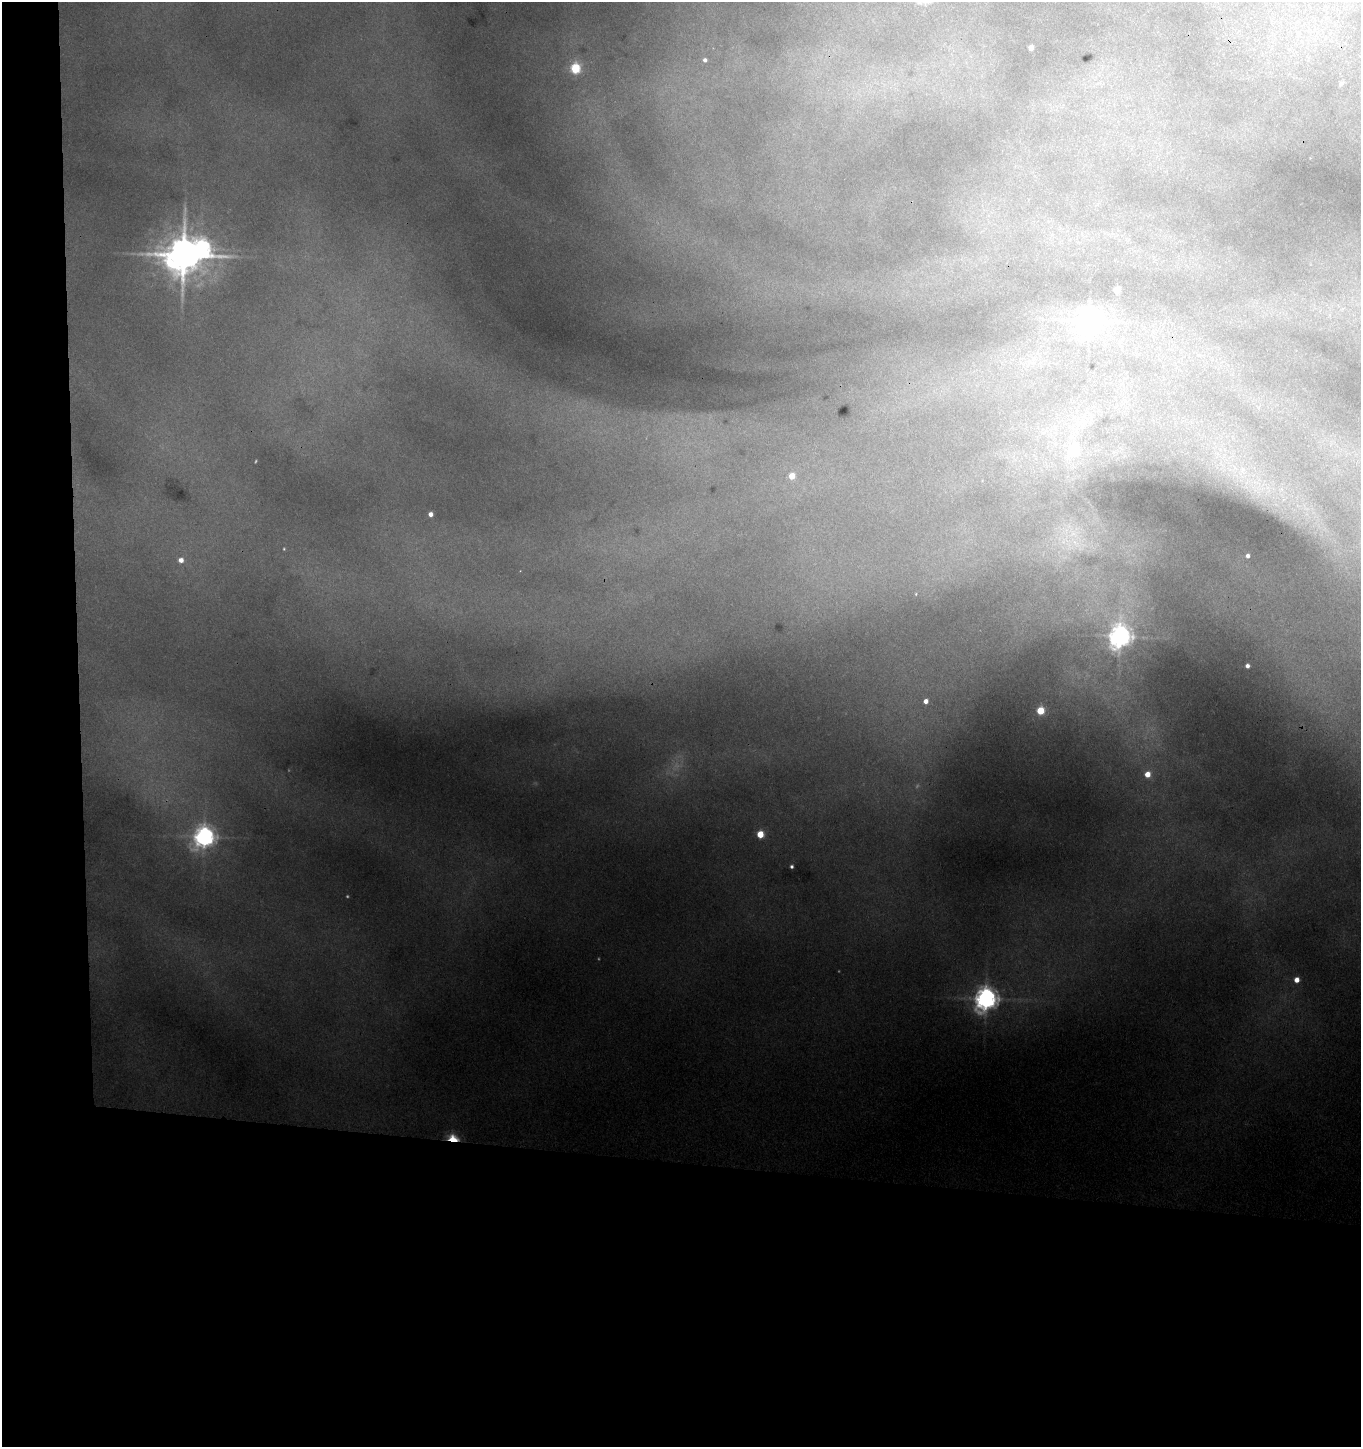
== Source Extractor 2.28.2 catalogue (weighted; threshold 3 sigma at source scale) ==
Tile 7 of 3 x 3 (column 1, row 3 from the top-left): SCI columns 189-1547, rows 11-1455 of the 4432 x 4355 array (HDU 1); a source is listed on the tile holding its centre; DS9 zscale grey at full resolution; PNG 1363 x 1449 px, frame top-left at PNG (2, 2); no overlay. Shown black and unused: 24% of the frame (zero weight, under 3 of 4 exposures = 6% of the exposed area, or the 3 px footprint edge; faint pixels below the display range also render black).
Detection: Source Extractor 2.28.2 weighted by HDU 2 'WHT'; one run over the whole footprint, this tile lists its part. Background 0.18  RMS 0.01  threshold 0.0461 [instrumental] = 3 sigma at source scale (4.5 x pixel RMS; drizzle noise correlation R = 1.50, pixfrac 1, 0.05/0.05 arcsec/px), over >= 5 px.
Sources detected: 33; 3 too faint to see at this stretch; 1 inside a brighter object's white glare — not listed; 2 inside a brighter listed object's ellipse — not listed separately; the other 27 listed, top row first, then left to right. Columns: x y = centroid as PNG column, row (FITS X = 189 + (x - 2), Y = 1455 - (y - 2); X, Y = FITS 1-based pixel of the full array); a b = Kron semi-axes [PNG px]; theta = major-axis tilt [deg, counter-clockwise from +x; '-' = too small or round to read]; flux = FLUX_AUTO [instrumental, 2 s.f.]
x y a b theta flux
1031 47 4 4 - 9.1
705 60 5 5 - 3.5
575 68 6 5 - 91
1341 84 6 4 88 1.3
184 255 12 11 - 3700
1117 290 5 4 - 21
1089 321 9 8 - 1100
1073 451 6 5 - 91
792 476 5 5 - 19
1257 487 62 35 -19 110
430 514 4 4 - 6
1074 533 47 20 -39 62
284 549 4 3 - 0.9
1247 556 5 4 - 3.8
181 560 5 5 - 7.7
916 594 3 2 - 0.72
1120 636 9 7 75 900
1247 666 4 4 - 4.5
926 701 5 5 - 6.9
1040 711 5 5 - 42
1147 774 5 5 - 14
760 834 5 5 - 32
204 837 9 7 46 760
792 867 3 3 - 2.4
1297 980 5 5 - 11
986 999 8 7 - 1100
453 1139 10 7 -16 36
Overlapping masked pixels (flux is a lower limit): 1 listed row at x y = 453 1139